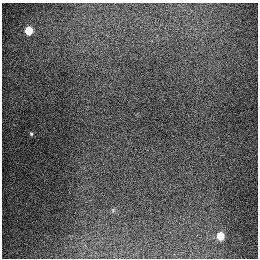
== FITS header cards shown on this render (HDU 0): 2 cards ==
NAXIS1  =                  256
NAXIS2  =                  256

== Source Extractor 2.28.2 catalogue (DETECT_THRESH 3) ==
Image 256 x 256 px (HDU 0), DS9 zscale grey, 1 PNG px = 1 image px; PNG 260 x 260 px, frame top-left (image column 1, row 256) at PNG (2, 3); no overlay
Background 1330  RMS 27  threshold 82.1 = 3 sigma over >= 5 px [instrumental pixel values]
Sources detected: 3; all 3 listed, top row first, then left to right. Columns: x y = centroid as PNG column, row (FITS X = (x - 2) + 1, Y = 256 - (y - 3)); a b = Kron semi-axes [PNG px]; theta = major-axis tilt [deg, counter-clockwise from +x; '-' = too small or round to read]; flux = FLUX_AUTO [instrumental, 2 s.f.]
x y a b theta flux
29 30 5 5 - 91000
31 134 4 3 - 2500
220 236 5 5 - 76000